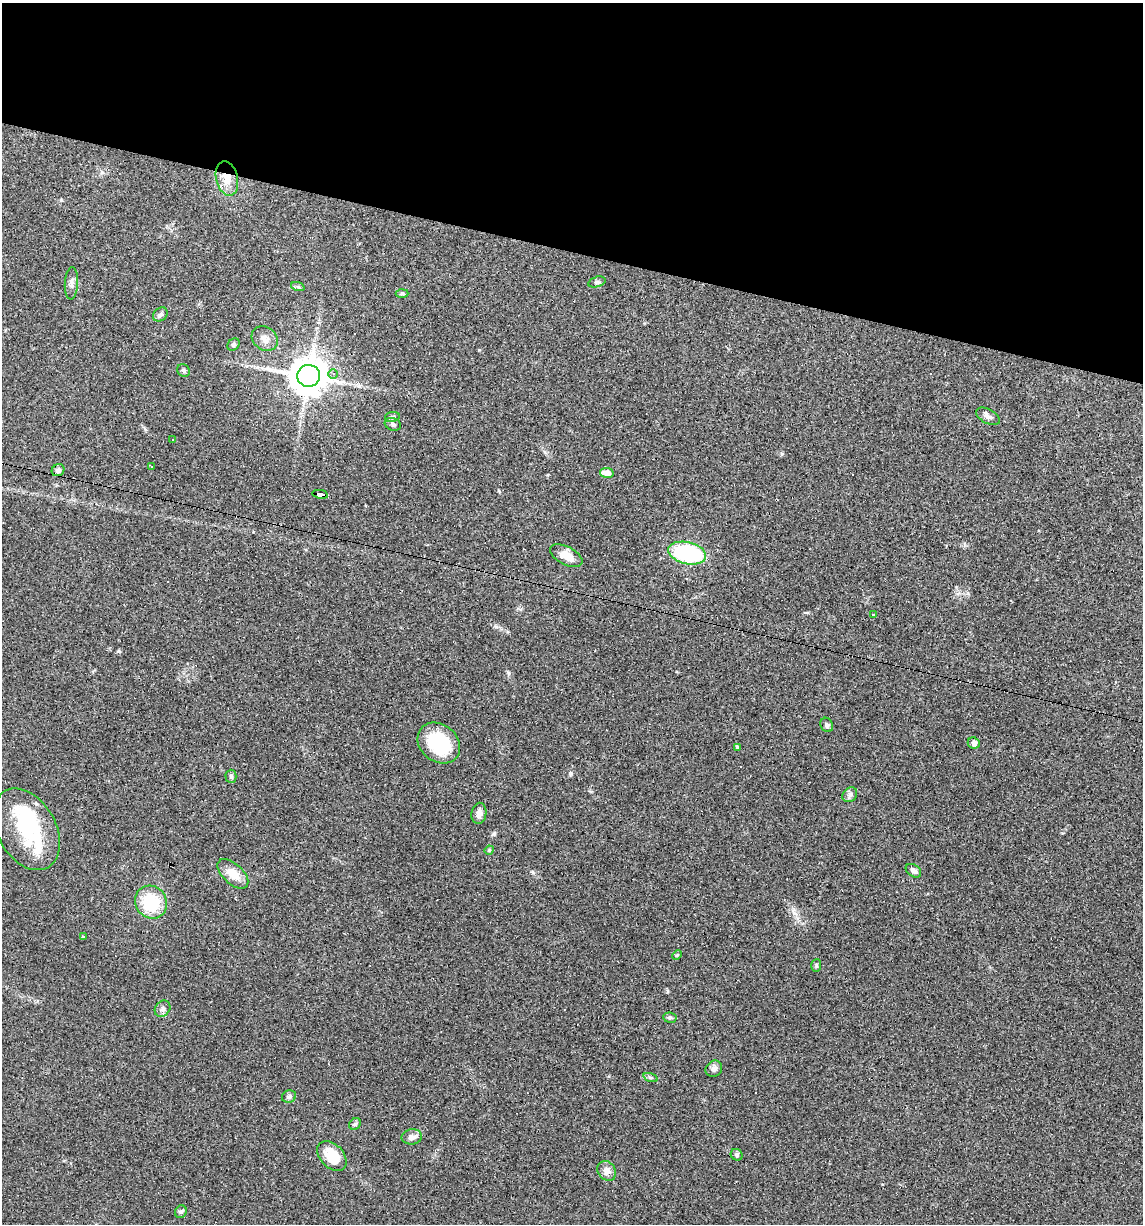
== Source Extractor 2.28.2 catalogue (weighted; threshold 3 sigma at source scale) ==
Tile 2 of 4 x 4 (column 2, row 1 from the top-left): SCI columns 1254-2394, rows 3666-4887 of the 4907 x 4887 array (HDU 1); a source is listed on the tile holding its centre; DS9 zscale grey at full resolution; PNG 1145 x 1226 px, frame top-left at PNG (2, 3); each listed source drawn as its Kron ellipse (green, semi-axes under 4 px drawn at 4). Shown black and unused: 21% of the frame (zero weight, under 3 of 4 exposures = <1% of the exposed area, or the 3 px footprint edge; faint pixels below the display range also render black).
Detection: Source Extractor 2.28.2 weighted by HDU 2 'WHT'; one run over the whole footprint, this tile lists its part. Background 0.0581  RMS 0.0048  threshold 0.0217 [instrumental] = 3 sigma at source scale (4.5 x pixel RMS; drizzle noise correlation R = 1.50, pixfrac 1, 0.05/0.05 arcsec/px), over >= 5 px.
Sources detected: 55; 2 inside a brighter object's white glare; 5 cosmic-ray / hot-pixel residue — neither listed nor drawn; the other 48 listed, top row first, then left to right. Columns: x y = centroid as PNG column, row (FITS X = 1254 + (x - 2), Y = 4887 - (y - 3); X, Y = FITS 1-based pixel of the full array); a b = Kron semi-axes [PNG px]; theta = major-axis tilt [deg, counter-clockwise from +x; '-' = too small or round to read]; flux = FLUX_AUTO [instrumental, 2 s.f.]
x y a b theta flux
227 178 17 11 -77 6.9
597 282 9 5 16 1
71 283 16 6 86 2.3
298 287 7 4 -19 0.88
402 293 6 4 1 0.74
160 314 8 6 39 1.2
265 338 14 11 -37 3.4
233 345 7 5 46 1
184 370 7 5 -45 1
333 374 4 4 - 0.94
309 376 11 11 - 1100
988 416 13 7 -29 2
392 417 7 5 10 1.1
393 424 8 6 -19 1.3
172 440 3 2 - 0.63
151 467 3 3 - 0.56
58 470 6 5 - 1.3
607 473 7 5 -9 5.2
320 494 8 3 -11 55
687 553 19 11 -13 52
566 556 17 9 -27 5.7
873 615 3 2 - 0.51
827 725 7 6 - 1.3
439 743 23 18 -41 26
974 743 6 5 - 1.6
737 747 4 3 - 1.2
231 776 6 5 - 0.82
850 795 8 6 44 1.5
479 813 10 7 81 2.8
27 829 44 29 -61 33
489 850 5 4 - 0.58
913 871 8 6 -35 1.7
233 874 19 10 -43 7.2
151 902 17 15 -55 22
83 937 3 2 - 0.72
677 955 5 3 - 0.48
816 965 6 5 - 0.84
163 1009 9 7 53 1.5
670 1018 7 5 -8 1
714 1069 9 7 40 1.9
650 1078 7 3 -19 0.73
289 1096 7 6 - 1.6
355 1124 6 5 - 0.86
412 1137 10 7 7 2.7
737 1155 6 5 - 1
332 1156 17 11 -46 11
607 1171 10 8 -51 3
181 1212 6 5 - 0.94
Overlapping masked pixels (flux is a lower limit): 2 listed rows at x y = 227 178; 320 494
Unlisted compact peaks at least as high as the median listed source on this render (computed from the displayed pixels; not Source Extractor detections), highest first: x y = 571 773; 494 834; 61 200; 119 651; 533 872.